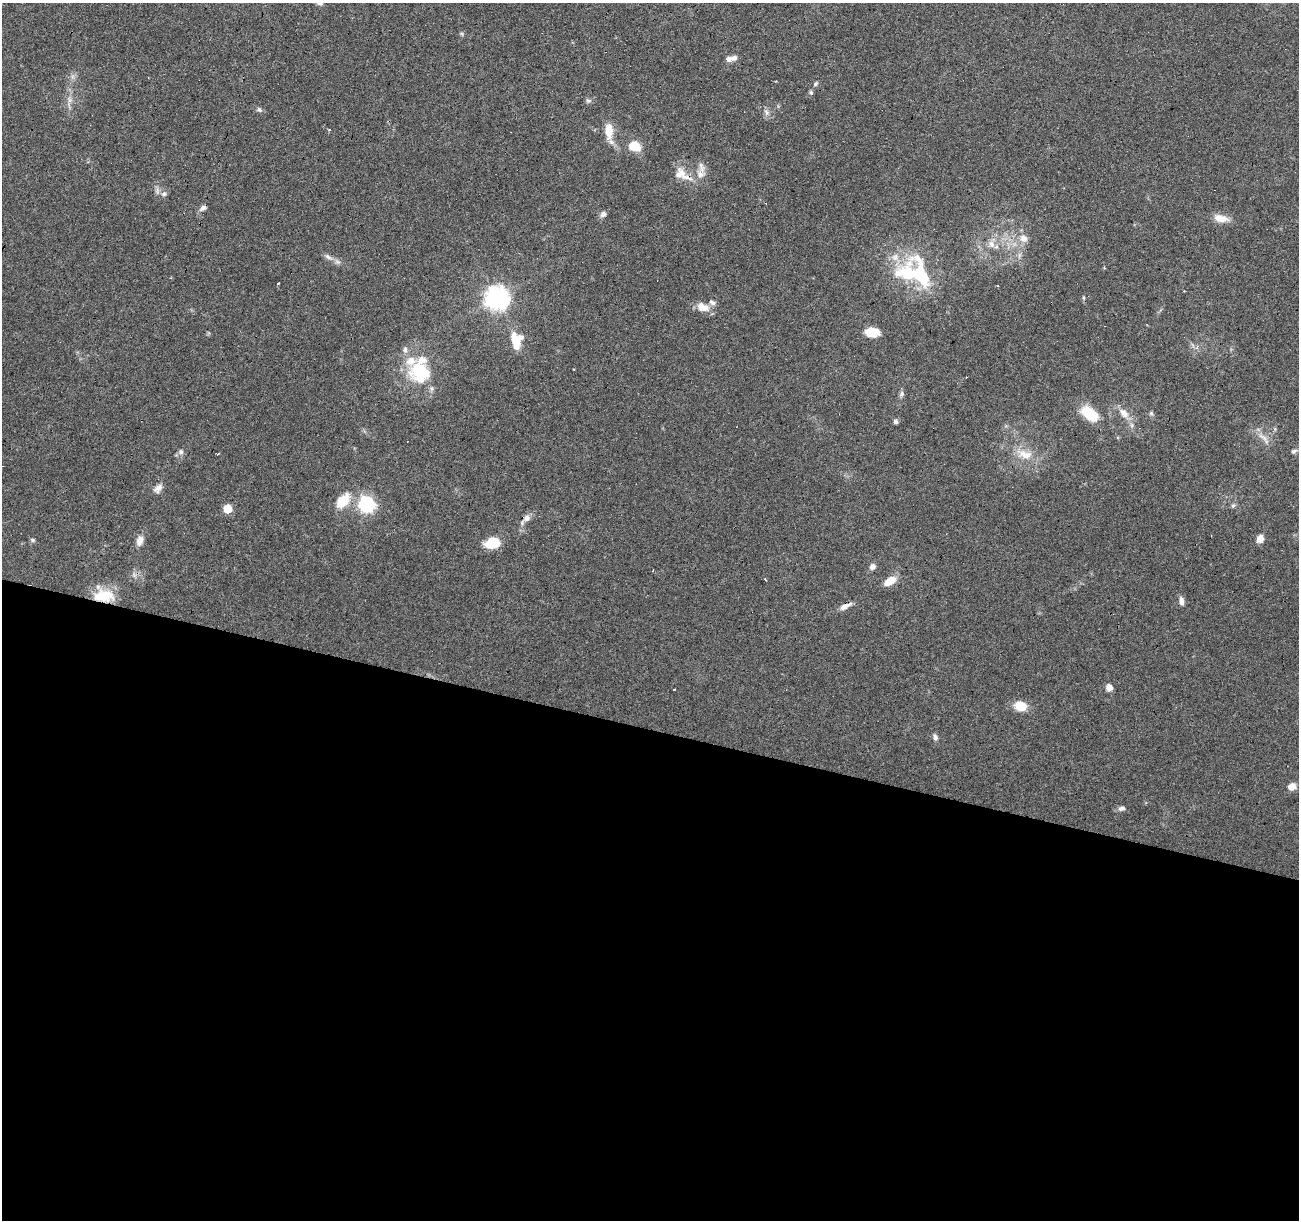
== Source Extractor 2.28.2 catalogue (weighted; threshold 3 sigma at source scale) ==
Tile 14 of 4 x 4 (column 2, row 4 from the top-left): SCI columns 1298-2594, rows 216-1433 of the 5191 x 5367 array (HDU 1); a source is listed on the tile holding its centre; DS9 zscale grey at full resolution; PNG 1301 x 1222 px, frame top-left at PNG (2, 3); no overlay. Shown black and unused: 40% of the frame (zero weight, under 4 of 8 exposures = <1% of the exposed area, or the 3 px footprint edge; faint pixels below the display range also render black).
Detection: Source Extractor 2.28.2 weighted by HDU 2 'WHT'; one run over the whole footprint, this tile lists its part. Background 0.0351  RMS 0.0019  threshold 0.00791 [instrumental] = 3 sigma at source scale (4.09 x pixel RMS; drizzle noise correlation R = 1.36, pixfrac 0.8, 0.0396/0.0396 arcsec/px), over >= 5 px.
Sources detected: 75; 1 inside a brighter object's white glare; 5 cosmic-ray / hot-pixel residue — not listed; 8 inside a brighter listed object's ellipse — not listed separately; the other 61 listed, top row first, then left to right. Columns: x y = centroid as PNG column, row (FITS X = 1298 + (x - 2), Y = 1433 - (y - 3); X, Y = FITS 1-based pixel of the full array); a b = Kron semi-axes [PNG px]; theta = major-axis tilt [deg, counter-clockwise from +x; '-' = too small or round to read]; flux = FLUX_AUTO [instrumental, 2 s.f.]
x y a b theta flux
320 3 8 5 -7 0.41
734 58 8 7 - 0.74
148 78 2 2 - 0.14
815 84 6 5 - 0.34
811 92 6 5 - 0.32
70 100 9 6 -74 0.74
588 101 8 6 -23 0.4
259 110 8 6 -36 0.45
767 112 11 7 -69 0.75
609 131 20 9 -88 3
634 146 10 8 -20 4.3
700 174 15 13 -37 1.9
685 176 36 10 -41 2.5
164 194 8 6 5 0.62
203 208 9 6 35 0.72
603 214 8 7 - 0.63
1221 218 19 9 -11 2.2
1023 238 12 11 - 1.6
991 244 11 8 -57 1.2
328 257 13 6 -31 0.9
910 273 48 36 31 16
278 283 3 2 - 0.41
998 286 3 2 - 0.3
1184 291 3 2 - 0.3
497 298 8 8 - 140
1084 298 6 4 -88 0.25
703 307 17 11 -22 2.1
872 332 13 8 -4 4
516 340 19 13 -87 4.4
420 372 32 31 - 11
901 394 9 6 66 0.5
1124 413 16 10 -45 1.9
1151 413 6 5 - 0.31
1090 414 24 13 -39 5
896 421 6 5 - 0.44
1265 439 11 4 -85 0.64
1294 451 9 5 25 0.5
181 452 8 6 -65 0.56
217 454 3 2 - 1.4
1025 455 22 13 -12 3.3
158 488 15 7 43 1
343 501 21 13 47 4.2
366 504 7 7 - 49
1233 506 7 5 67 0.36
228 509 6 5 - 5.7
527 518 11 9 39 1
1260 539 9 7 63 1.4
33 540 7 5 -17 0.33
140 540 13 8 78 1.3
492 543 11 8 7 7.4
872 567 8 7 - 0.73
765 579 3 3 - 0.24
890 581 15 8 31 2.2
103 595 25 17 -7 5.9
1181 601 12 6 -84 0.75
845 606 17 6 25 1.2
1109 687 6 6 - 1.4
1021 706 11 8 -14 3.8
935 737 9 6 -70 0.61
1292 787 8 7 - 1.6
1121 809 9 6 7 0.64
Overlapping masked pixels (flux is a lower limit): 2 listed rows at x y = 103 595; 845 606
Isophote crosses this tile's border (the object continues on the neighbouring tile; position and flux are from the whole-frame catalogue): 1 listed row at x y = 320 3